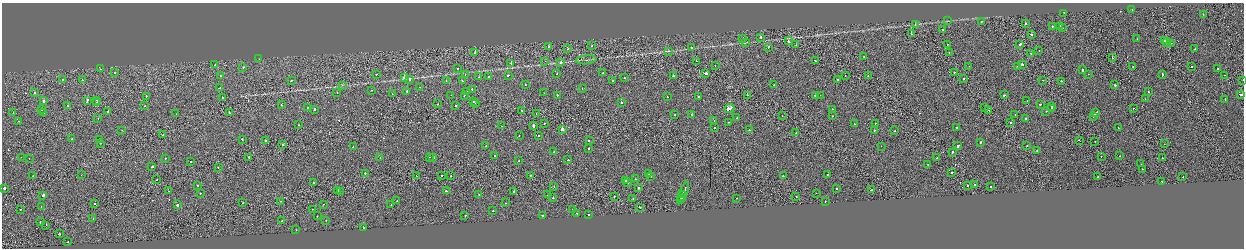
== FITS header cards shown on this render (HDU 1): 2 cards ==
NAXIS1  =                 2484
NAXIS2  =                  492

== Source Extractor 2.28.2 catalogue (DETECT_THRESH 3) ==
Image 2484 x 492 px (HDU 1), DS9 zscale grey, zoomed out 1/2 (1 PNG px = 2 x 2 image px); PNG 1246 x 250 px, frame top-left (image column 1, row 491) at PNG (2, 3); each listed source drawn as its Kron ellipse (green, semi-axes under 4 px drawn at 4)
Background 0.0026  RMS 0.062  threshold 0.186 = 3 sigma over >= 5 px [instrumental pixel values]
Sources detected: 320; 22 cannot appear on this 1/2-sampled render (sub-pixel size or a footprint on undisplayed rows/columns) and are neither listed nor drawn; the other 298 listed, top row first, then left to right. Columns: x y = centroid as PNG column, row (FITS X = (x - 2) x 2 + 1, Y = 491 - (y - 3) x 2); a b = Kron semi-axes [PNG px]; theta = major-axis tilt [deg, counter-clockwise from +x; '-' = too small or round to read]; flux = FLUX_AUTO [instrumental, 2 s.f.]
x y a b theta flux
1132 9 2 1 - 22
1064 13 2 1 - 17
1203 15 2 2 - 39
948 21 3 2 - 5.7
981 21 2 2 - 71
1025 23 2 1 - 220
915 25 2 1 - 70
1052 26 2 2 - 140
1060 26 2 2 - 65
1062 28 2 2 - 67
943 30 2 2 - 37
911 33 3 1 - 350
1031 35 2 2 - 120
760 37 2 2 - 130
743 38 2 2 - 32
1137 39 2 2 - 24
788 41 2 1 - 130
1165 41 3 2 - 260
1167 42 4 2 - 350
745 43 3 2 - 6.5
1171 43 2 1 - 20
947 44 2 1 - 29
1020 44 2 2 - 250
796 45 2 1 - 23
592 46 2 1 - 33
549 47 2 2 - 140
691 47 2 2 - 37
768 47 2 2 - 50
568 49 2 1 - 52
1195 49 2 2 - 58
1039 50 2 1 - 20
669 51 3 2 - 6.3
475 52 2 1 - 500
949 52 2 2 - 41
1031 53 2 2 - 49
864 57 2 2 - 24
1112 57 2 1 - 94
259 59 2 2 - 29
586 60 10 1 7 19
545 61 2 2 - 4.1
696 61 2 2 - 21
815 61 2 2 - 95
561 62 2 2 - 110
511 63 2 2 - 47
1022 64 2 2 - 180
215 65 2 1 - 17
715 66 2 1 - 26
969 66 2 1 - 21
1018 66 2 1 - 91
243 67 2 2 - 39
1133 67 2 2 - 46
1191 67 2 2 - 100
100 69 2 1 - 28
457 69 2 1 - 83
1218 69 2 2 - 89
1082 70 2 2 - 150
954 72 2 1 - 21
115 73 2 2 - 24
603 73 2 2 - 56
706 73 3 2 - 130
376 74 2 1 - 33
557 74 2 2 - 18
1088 74 2 2 - 25
465 75 2 1 - 40
508 75 2 2 - 210
673 75 2 2 - 260
845 75 2 1 - 31
1162 75 3 2 - 120
1224 75 2 1 - 14
220 76 2 2 - 72
868 76 2 1 - 350
404 77 2 2 - 1900
479 77 2 2 - 41
488 77 2 2 - 20
624 78 2 2 - 31
964 78 3 2 - 66
62 79 2 1 - 37
410 79 2 2 - 71
82 80 2 2 - 42
291 80 2 2 - 39
612 80 2 2 - 230
838 80 2 2 - 46
1043 80 2 1 - 52
1243 80 2 1 - 42
446 81 2 1 - 17
462 81 2 2 - 81
1061 81 2 2 - 66
774 84 2 2 - 38
343 85 3 2 - 7.4
525 85 2 2 - 29
1115 85 2 2 - 79
419 87 2 2 - 22
220 88 2 2 - 27
472 89 2 2 - 37
582 89 2 2 - 46
372 90 2 2 - 29
407 91 2 2 - 43
466 91 2 2 - 30
337 92 2 1 - 28
1148 92 2 2 - 65
34 93 2 1 - 160
544 93 2 1 - 120
392 94 2 2 - 17
1241 94 4 2 - 460
451 95 2 1 - 25
464 95 2 2 - 27
557 95 2 2 - 51
747 95 2 2 - 60
815 95 2 2 - 43
820 95 2 1 - 29
1004 95 2 2 - 76
146 96 2 1 - 23
222 97 2 2 - 52
667 97 2 2 - 29
698 97 2 2 - 88
1145 99 2 1 - 21
1225 99 2 2 - 59
97 100 2 2 - 27
1027 100 2 1 - 23
43 101 2 2 - 370
87 101 4 2 - 200
96 102 2 1 - 37
473 102 2 2 - 42
475 103 2 1 - 45
621 103 2 2 - 58
438 104 2 2 - 25
1040 104 2 2 - 71
281 105 2 2 - 51
67 106 2 2 - 31
144 106 2 1 - 19
456 106 2 2 - 160
1051 106 2 1 - 43
307 108 2 2 - 39
729 108 5 2 - 980
985 108 2 2 - 43
1133 108 2 1 - 36
42 109 2 2 - 56
315 109 2 2 - 340
832 109 2 2 - 29
1052 109 2 2 - 410
989 110 3 1 - 260
108 111 2 2 - 150
521 111 2 1 - 72
1046 111 2 2 - 39
1096 112 4 2 - 200
13 113 2 1 - 24
44 113 2 1 - 24
229 113 2 2 - 44
176 114 2 2 - 20
536 114 2 1 - 19
692 114 2 2 - 90
1015 114 2 2 - 53
675 115 2 1 - 27
782 116 2 1 - 16
833 116 2 2 - 24
1093 116 3 2 - 170
98 118 2 1 - 25
737 118 2 2 - 31
1026 118 2 2 - 90
18 121 2 2 - 28
714 121 2 1 - 14
729 122 2 2 - 34
1010 122 2 2 - 71
544 123 2 1 - 30
875 123 2 2 - 60
854 124 2 2 - 34
299 125 2 2 - 28
501 126 2 1 - 18
533 126 3 2 - 230
715 127 2 2 - 31
957 128 2 2 - 81
1118 128 3 2 - 65
562 129 2 2 - 3000
122 130 2 2 - 14
749 130 2 2 - 56
874 130 2 2 - 97
895 131 2 2 - 84
796 133 2 1 - 110
163 135 2 2 - 35
538 135 2 1 - 43
519 136 2 1 - 24
72 139 2 1 - 18
242 139 2 2 - 39
99 140 2 1 - 25
266 140 2 2 - 68
1079 140 2 1 - 96
589 141 2 2 - 63
1095 141 2 1 - 25
980 142 2 2 - 90
100 143 2 1 - 21
283 144 2 2 - 140
1164 144 2 2 - 36
486 146 2 2 - 26
881 146 2 1 - 48
958 146 3 2 - 340
1027 146 2 2 - 29
353 147 2 2 - 50
589 148 2 2 - 130
1037 151 2 2 - 35
554 152 2 2 - 19
952 152 2 2 - 120
494 156 2 1 - 150
1101 156 2 1 - 15
1120 156 2 1 - 20
21 157 2 2 - 34
249 157 2 2 - 60
380 157 2 2 - 25
429 157 2 2 - 28
433 157 2 2 - 90
29 158 2 1 - 23
165 158 2 2 - 28
937 158 2 1 - 34
1162 158 2 1 - 31
519 160 2 1 - 31
568 160 2 1 - 54
190 162 2 1 - 47
1141 164 2 2 - 15
928 165 2 1 - 35
151 167 3 2 - 99
218 167 2 1 - 21
1143 169 2 2 - 43
365 173 2 2 - 86
649 173 2 2 - 41
952 173 2 1 - 340
81 175 2 1 - 16
442 175 2 2 - 56
828 175 2 2 - 24
32 176 2 2 - 32
416 176 2 1 - 97
451 176 2 1 - 50
530 176 2 2 - 27
783 176 2 2 - 58
651 177 2 1 - 23
1098 177 2 1 - 61
1183 177 2 1 - 28
156 179 2 1 - 27
635 179 2 2 - 56
625 181 2 2 - 74
1162 181 2 2 - 41
628 182 2 2 - 26
313 183 2 2 - 91
975 184 2 1 - 21
198 185 2 2 - 23
967 185 2 1 - 150
554 186 2 1 - 39
991 187 2 2 - 29
4 188 2 2 - 340
638 188 2 2 - 150
836 189 2 2 - 35
338 190 2 2 - 150
871 190 2 1 - 61
168 191 2 1 - 24
340 191 2 1 - 21
446 191 2 2 - 72
514 192 2 2 - 38
683 192 11 2 68 1500
200 193 2 2 - 44
816 193 2 1 - 34
479 194 2 2 - 81
548 194 2 2 - 39
683 194 3 2 - 450
43 195 2 2 - 460
614 196 2 2 - 28
796 196 2 2 - 32
682 197 3 2 - 430
553 198 2 2 - 66
633 198 2 1 - 110
737 198 2 2 - 26
681 200 3 2 - 530
281 201 2 1 - 47
397 201 2 2 - 62
825 201 2 1 - 25
95 203 2 2 - 61
243 203 2 1 - 54
506 203 2 2 - 36
323 204 2 2 - 26
177 205 2 2 - 270
391 205 2 1 - 16
41 207 2 1 - 26
640 207 3 2 - 76
20 209 2 2 - 25
313 209 2 1 - 41
573 210 2 2 - 37
493 211 2 2 - 34
577 213 2 2 - 41
465 215 2 2 - 23
543 215 2 2 - 130
589 215 2 2 - 46
317 216 2 2 - 43
93 219 2 2 - 30
326 220 2 2 - 27
282 221 2 2 - 47
40 222 2 2 - 110
46 225 2 1 - 62
363 227 2 2 - 36
296 230 2 2 - 47
59 234 2 2 - 39
67 242 2 2 - 31
At the frame edge (FLAGS 8, measured only in part): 1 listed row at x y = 1243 80
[22 sub-pixel or undisplayed-footprint detections neither listed nor drawn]